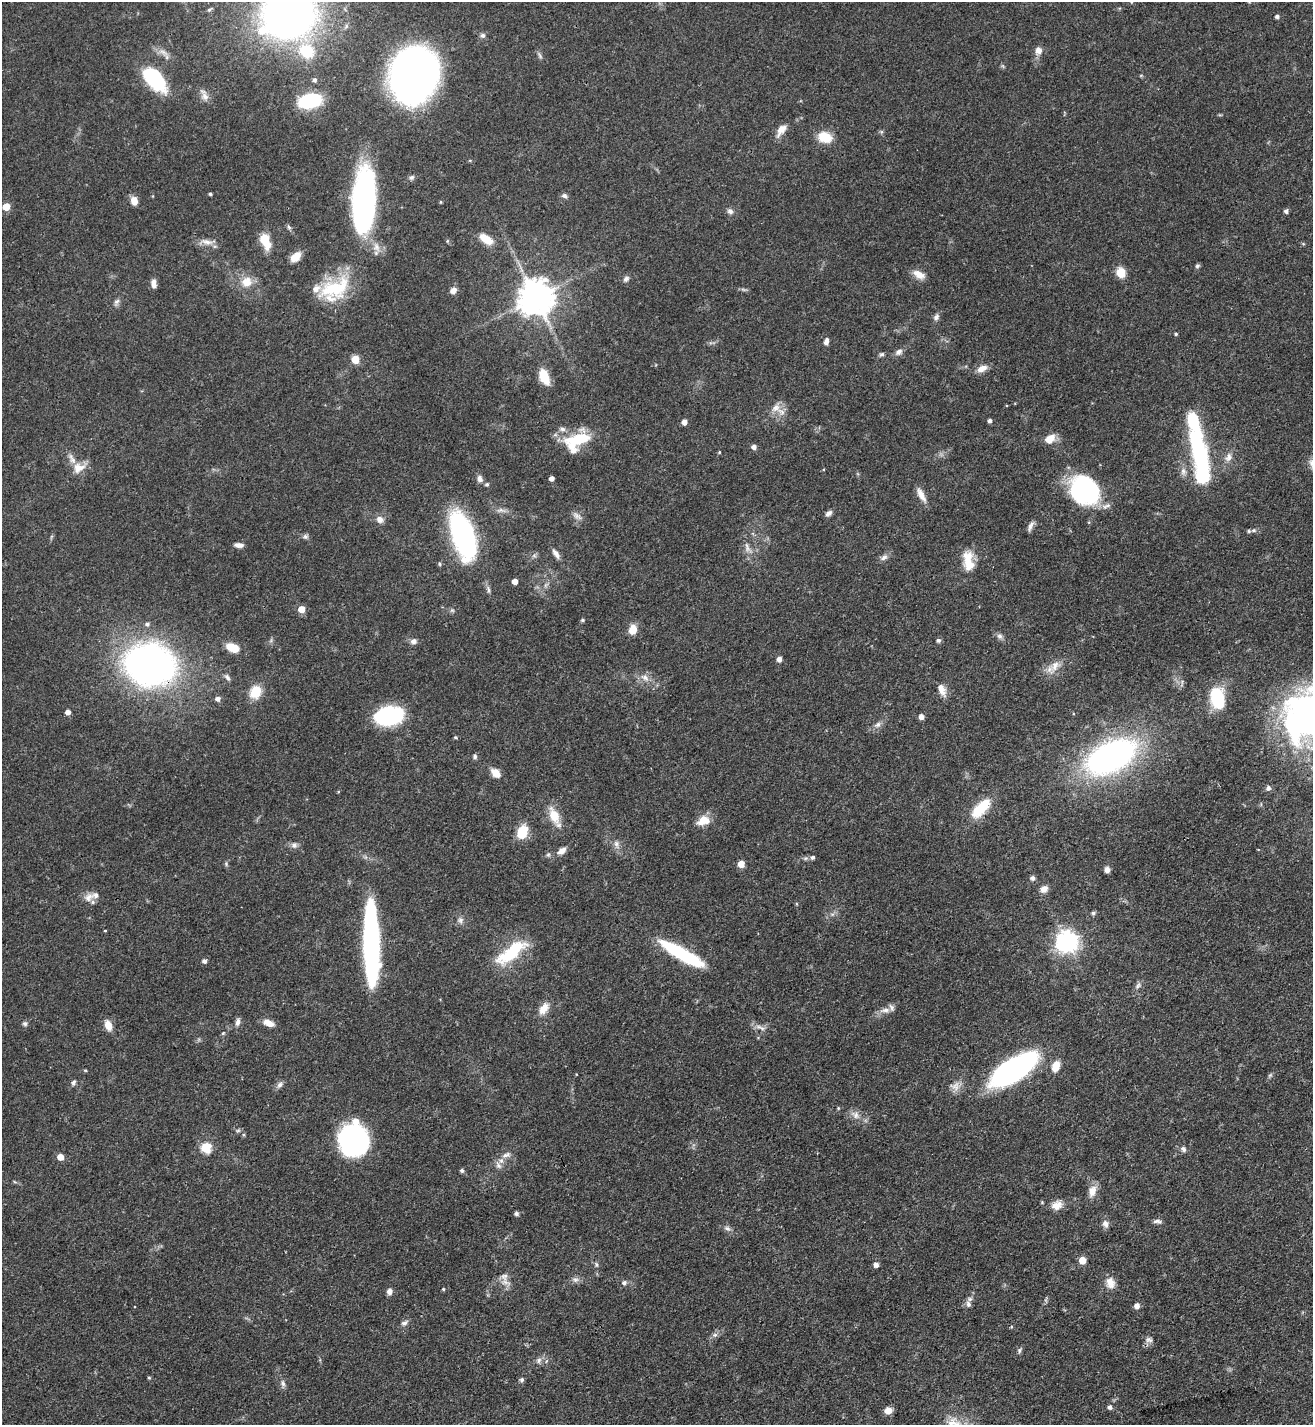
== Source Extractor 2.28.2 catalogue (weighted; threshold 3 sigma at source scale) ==
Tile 6 of 4 x 4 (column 2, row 2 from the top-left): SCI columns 1467-2777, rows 2851-4273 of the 5688 x 5698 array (HDU 1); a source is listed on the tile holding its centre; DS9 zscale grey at full resolution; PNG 1315 x 1427 px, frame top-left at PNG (2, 2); no overlay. Shown black and unused: <1% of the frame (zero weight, under 3 of 4 exposures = <1% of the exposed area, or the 3 px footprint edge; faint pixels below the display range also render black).
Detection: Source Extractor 2.28.2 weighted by HDU 2 'WHT'; one run over the whole footprint, this tile lists its part. Background 0.0609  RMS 0.0039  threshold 0.0177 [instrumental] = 3 sigma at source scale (4.5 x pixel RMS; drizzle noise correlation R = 1.50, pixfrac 1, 0.05/0.05 arcsec/px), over >= 5 px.
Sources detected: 193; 1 too faint to see at this stretch — not listed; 9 inside a brighter listed object's ellipse — not listed separately; the other 183 listed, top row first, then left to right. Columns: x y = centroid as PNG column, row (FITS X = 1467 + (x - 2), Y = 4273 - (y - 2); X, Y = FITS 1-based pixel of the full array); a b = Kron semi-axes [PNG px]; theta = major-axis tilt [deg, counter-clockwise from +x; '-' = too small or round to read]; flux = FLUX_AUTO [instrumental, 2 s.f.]
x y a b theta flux
1131 2 4 3 - 0.29
209 10 7 5 38 0.69
288 15 38 33 16 280
1277 16 4 4 - 1.1
483 35 8 7 - 1.1
1038 50 9 8 - 2.8
307 51 21 17 -38 16
163 52 15 6 -31 2.5
540 56 9 4 -56 0.92
414 75 43 34 71 250
154 78 29 16 -48 30
314 80 5 4 - 1.1
205 96 13 9 -66 2.4
310 101 19 11 13 29
781 130 16 8 56 3.6
825 137 15 11 -16 8.5
470 160 5 3 - 0.39
412 177 7 6 - 0.99
210 194 3 3 - 0.7
564 196 8 6 -17 1.1
134 201 8 7 - 3.9
364 201 62 21 86 110
6 207 5 5 - 7.2
730 211 8 7 - 1.3
1286 211 4 4 - 1.2
289 227 7 5 -60 0.79
486 239 17 8 -36 5.7
265 240 13 7 -67 13
206 242 18 7 -13 2.8
376 247 14 9 -73 3.3
296 257 13 8 44 4.7
1197 266 6 5 - 0.77
1121 272 9 8 - 6.4
919 274 16 8 -28 3.8
626 279 9 6 48 1.2
247 282 16 15 - 5.8
154 283 10 6 -80 2.1
335 288 44 24 22 23
453 290 8 6 50 2.2
536 297 10 10 - 940
117 302 9 6 50 1.3
936 317 10 7 59 1.4
1176 334 4 4 - 0.63
826 341 8 5 79 1.9
899 352 11 7 36 1.7
881 354 7 5 2 0.77
355 359 7 7 - 5
982 368 13 7 24 3.3
544 377 16 8 -65 9.4
776 408 13 10 53 3.4
990 420 4 4 - 1.2
684 422 5 4 - 2.7
1050 439 11 7 39 5.4
577 441 33 18 28 18
754 447 5 5 - 1.7
719 452 4 4 - 0.36
1200 454 76 17 -80 53
1228 457 13 9 64 2.7
79 468 17 12 26 5
551 478 4 4 - 1.9
480 479 10 7 -67 1.7
487 484 5 4 - 0.75
1084 490 31 25 -39 52
921 495 20 7 -62 3.4
501 510 12 6 -6 1.8
828 513 9 6 40 1.4
577 516 15 6 -35 1.8
380 519 10 9 - 2.3
1030 526 13 5 68 1.5
1254 530 9 6 6 1.1
463 535 43 18 -72 82
305 536 7 7 - 0.99
239 545 10 5 -1 2
747 547 16 6 -74 2.3
556 554 13 6 -58 2.1
884 557 10 7 27 1.6
968 561 26 13 -87 7.9
515 581 4 4 - 3.2
488 590 12 4 -79 1.2
301 609 5 5 - 5.6
452 610 6 5 - 0.7
582 620 5 4 - 0.6
147 624 6 5 - 0.99
633 630 10 8 79 5
1000 636 9 6 -27 1.3
938 640 6 5 - 0.9
413 641 8 7 - 1.6
233 647 12 7 -22 8.7
779 659 5 4 - 2.2
150 664 40 33 -9 180
1055 666 22 10 63 4.4
227 677 9 6 -48 1.2
645 677 11 8 -25 2.7
941 689 16 7 -68 3.3
255 692 11 9 68 9.9
1217 698 19 11 -79 23
218 699 5 5 - 1.6
68 712 4 4 - 2.3
389 716 20 13 9 60
921 716 5 5 - 2.2
878 725 9 6 39 1.6
1295 725 25 17 -24 25
455 737 5 4 - 0.53
475 756 7 5 86 0.88
1111 757 39 21 27 150
495 773 11 7 -42 4.3
1268 788 7 6 - 1.1
981 808 30 13 46 12
554 816 28 11 -66 7.2
704 820 16 10 20 5.4
522 832 13 9 70 11
616 844 11 7 -78 1.9
294 845 9 7 -29 1.5
562 851 10 7 33 2.5
548 854 7 5 67 0.76
812 857 6 5 - 0.86
226 864 6 4 -50 0.58
741 864 5 5 - 5.7
1107 870 6 6 - 1.6
1032 878 5 5 - 1.4
1044 889 9 7 36 2.5
88 897 14 10 39 2.9
1093 913 5 5 - 0.74
460 920 9 7 87 1.4
105 931 4 3 - 0.33
1067 941 8 8 - 230
371 944 77 14 -89 87
511 952 42 14 38 20
682 954 51 11 -30 31
204 961 5 4 - 1.4
1138 986 11 6 46 1.4
544 1008 16 9 57 4.3
885 1010 14 7 9 2.5
237 1022 10 6 79 1.5
25 1023 6 6 - 0.94
269 1023 13 7 -23 3.3
108 1025 10 7 -68 4.4
760 1027 18 4 -23 1.9
223 1033 6 4 44 0.48
1056 1066 12 8 70 5.2
1014 1069 44 17 33 100
85 1070 5 3 - 0.37
1270 1075 7 4 45 0.64
73 1082 8 5 65 0.92
280 1085 10 6 48 1.4
955 1086 13 10 75 3.1
838 1108 5 4 - 0.44
856 1115 12 10 -46 2.7
353 1139 23 23 - 74
206 1148 6 5 - 23
1183 1149 7 6 - 1.3
506 1155 14 7 26 2.3
60 1157 5 5 - 4.5
498 1165 11 7 -58 1.8
462 1170 5 5 - 0.88
1092 1191 16 10 70 3.6
1057 1205 13 10 28 3.7
516 1214 6 5 - 0.87
1157 1221 11 5 -6 1.2
1105 1224 10 7 -73 1.9
727 1228 9 6 -20 1.3
1082 1260 5 5 - 6.5
596 1264 7 5 -61 0.84
876 1265 5 4 - 1.9
504 1276 12 11 - 2.8
575 1280 8 7 - 1.4
624 1283 8 7 - 1.2
1110 1283 15 11 -74 3.8
443 1289 4 4 - 0.45
389 1291 7 6 - 2
968 1304 9 7 -72 1.5
1137 1306 7 6 - 1.7
404 1323 10 6 22 1.4
1011 1327 4 3 - 0.36
715 1335 7 6 - 1.1
1149 1340 10 8 -13 1.6
1019 1350 7 5 63 0.8
539 1360 9 5 61 1.3
149 1378 4 4 - 0.47
522 1380 6 6 - 0.87
283 1384 9 6 -79 1.2
1110 1407 5 5 - 1.2
888 1410 8 7 - 3
Overlapping masked pixels (flux is a lower limit): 1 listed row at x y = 150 664
Isophote crosses this tile's border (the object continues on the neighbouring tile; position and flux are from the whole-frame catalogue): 2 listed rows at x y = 1131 2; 288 15